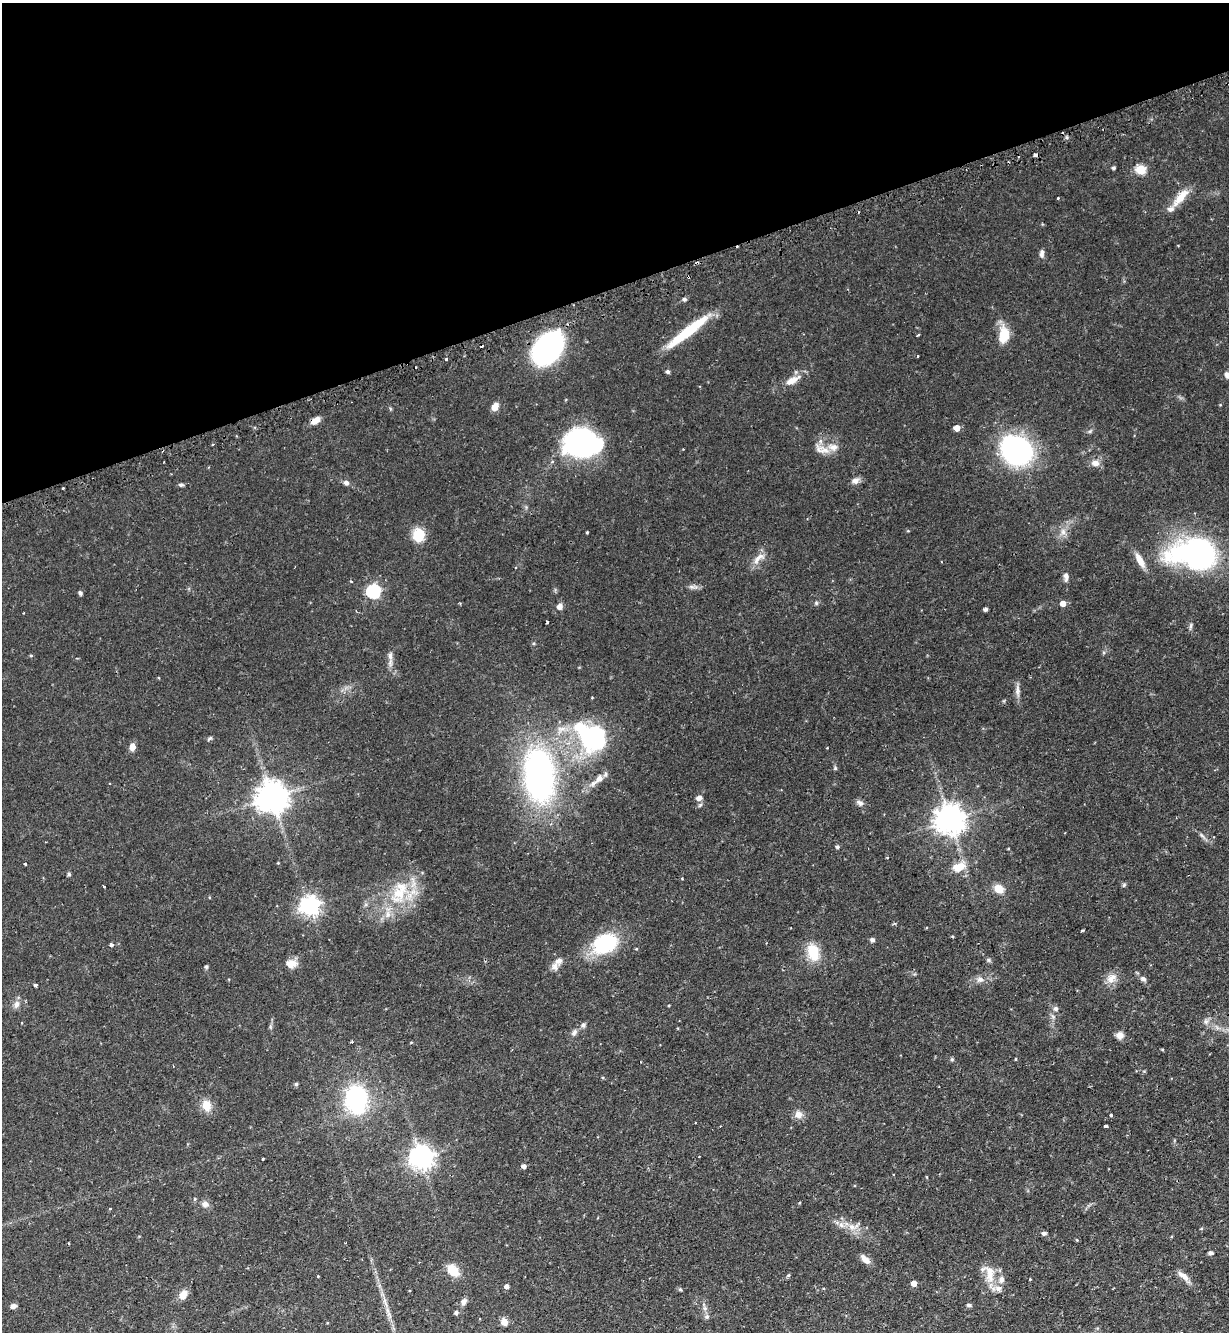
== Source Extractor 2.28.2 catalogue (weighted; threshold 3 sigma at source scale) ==
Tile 3 of 4 x 4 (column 3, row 1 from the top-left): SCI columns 2624-3850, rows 4030-5359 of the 5375 x 5396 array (HDU 1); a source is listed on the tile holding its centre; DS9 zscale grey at full resolution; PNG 1231 x 1334 px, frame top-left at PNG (2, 3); no overlay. Shown black and unused: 21% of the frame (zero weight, under 2 of 3 exposures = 5% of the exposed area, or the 3 px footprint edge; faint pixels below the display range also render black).
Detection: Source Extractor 2.28.2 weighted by HDU 2 'WHT'; one run over the whole footprint, this tile lists its part. Background 0.0556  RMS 0.0048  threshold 0.0216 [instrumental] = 3 sigma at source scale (4.5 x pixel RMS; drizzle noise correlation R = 1.50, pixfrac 1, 0.05/0.05 arcsec/px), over >= 5 px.
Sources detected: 140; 3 inside a brighter object's white glare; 4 cosmic-ray / hot-pixel residue — not listed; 3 inside a brighter listed object's ellipse — not listed separately; the other 130 listed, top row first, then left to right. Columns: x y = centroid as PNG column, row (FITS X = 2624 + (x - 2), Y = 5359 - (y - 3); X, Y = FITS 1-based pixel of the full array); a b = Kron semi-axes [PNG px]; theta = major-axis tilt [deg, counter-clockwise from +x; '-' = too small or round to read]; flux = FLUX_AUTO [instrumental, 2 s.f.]
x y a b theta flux
1035 155 4 3 - 1.9
1114 168 4 4 - 0.83
1141 170 6 5 - 22
1180 197 31 10 49 6.8
1058 198 3 2 - 0.39
1178 246 3 2 - 0.39
1042 253 11 6 90 1.6
684 299 5 5 - 0.85
688 331 54 9 38 21
918 335 4 2 - 0.53
1004 335 22 12 84 8.2
547 348 23 15 51 130
918 356 3 2 - 0.36
446 359 4 3 - 0.73
668 372 5 4 - 0.84
1227 375 7 5 -69 1.6
792 380 20 8 28 5.1
495 407 9 7 62 3.1
316 420 10 6 30 3.7
957 428 5 4 - 4.4
1090 431 6 4 18 0.66
581 442 31 26 10 75
833 447 16 9 -6 4.4
1017 450 26 20 -35 97
1095 463 11 8 -12 2.8
855 481 9 8 - 2.1
346 483 7 6 - 1.4
181 485 7 4 -8 0.83
63 488 3 2 - 0.67
587 532 3 2 - 0.53
1063 532 9 7 -75 2.2
418 535 14 12 81 9.7
1198 551 34 28 -7 95
759 558 22 8 43 3.7
1140 560 21 7 -62 4.6
515 568 3 2 - 0.36
1066 576 11 6 -89 1.9
692 587 7 4 -18 1.1
373 591 6 6 - 73
80 593 5 4 - 0.99
816 603 5 5 - 0.67
1063 603 5 5 - 3.5
559 606 6 6 - 2.4
985 609 4 3 - 1.2
547 622 4 3 - 0.97
1191 626 10 4 79 0.9
31 655 5 3 - 0.45
390 656 11 6 -83 1.8
1018 690 19 5 -87 2.3
210 738 6 4 34 0.68
594 738 36 23 -37 58
132 747 9 7 80 2.4
835 768 5 5 - 0.61
539 776 39 23 -84 140
599 778 12 9 33 3.1
272 797 9 9 - 720
699 798 9 7 26 1.8
860 803 11 6 -35 1.5
950 820 9 9 - 630
1202 835 9 3 -45 0.96
837 847 4 4 - 0.9
25 864 3 3 - 0.87
959 867 14 9 17 7.4
69 874 6 4 -50 0.65
682 878 3 3 - 0.43
1124 885 6 4 46 0.64
104 887 3 3 - 1.1
999 889 8 7 - 6.4
399 893 28 20 71 18
310 906 7 7 - 230
1082 930 5 2 - 0.46
952 936 4 3 - 0.4
872 940 5 5 - 1.1
605 943 28 19 25 31
111 945 4 4 - 1.3
813 952 20 13 -75 11
988 960 7 4 -89 0.69
559 961 10 8 24 2.3
291 964 13 10 -1 4
206 967 5 4 - 0.75
1112 978 16 9 41 3.9
980 979 8 7 - 2
1143 979 8 6 -37 1.3
36 985 3 3 - 1.2
16 1004 10 8 74 2.1
1056 1009 6 6 - 1.2
1206 1022 6 6 - 1.3
583 1025 6 6 - 1.1
574 1033 10 6 71 1.5
1119 1036 9 8 - 2.6
411 1042 4 3 - 0.33
1162 1049 5 3 - 0.41
952 1059 5 5 - 0.58
1015 1059 4 2 - 0.33
296 1084 5 5 - 0.59
356 1099 14 10 -87 93
206 1105 14 11 -77 5.2
798 1114 10 9 - 3
1111 1115 3 3 - 0.68
1106 1126 4 3 - 1.6
421 1157 8 8 - 350
524 1166 4 4 - 1.7
195 1199 4 3 - 0.69
205 1204 9 8 - 1.9
110 1209 3 3 - 0.63
841 1225 8 6 -87 1.8
852 1227 10 7 -16 2.7
1201 1229 5 3 - 0.38
1044 1233 5 4 - 1.3
1077 1240 4 4 - 0.36
1211 1253 6 5 - 0.88
865 1259 14 7 -46 2.9
453 1270 15 10 -41 7.2
990 1275 20 10 84 6.7
318 1276 3 3 - 0.61
1183 1276 18 7 -38 3.1
1001 1279 9 7 86 2
1030 1279 3 2 - 0.47
914 1283 4 4 - 3.9
507 1286 5 4 - 1.7
998 1288 9 8 - 2.3
680 1289 5 4 - 0.57
183 1295 10 8 55 4.3
464 1301 10 6 64 1.6
968 1305 6 5 - 0.8
13 1306 6 5 - 1.8
704 1308 7 4 -71 0.99
456 1312 5 4 - 0.99
707 1317 6 5 - 1
504 1322 8 7 - 2.9
Overlapping masked pixels (flux is a lower limit): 2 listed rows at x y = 1035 155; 316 420
Isophote crosses this tile's border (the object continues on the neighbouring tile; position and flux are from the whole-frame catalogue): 1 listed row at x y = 1227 375